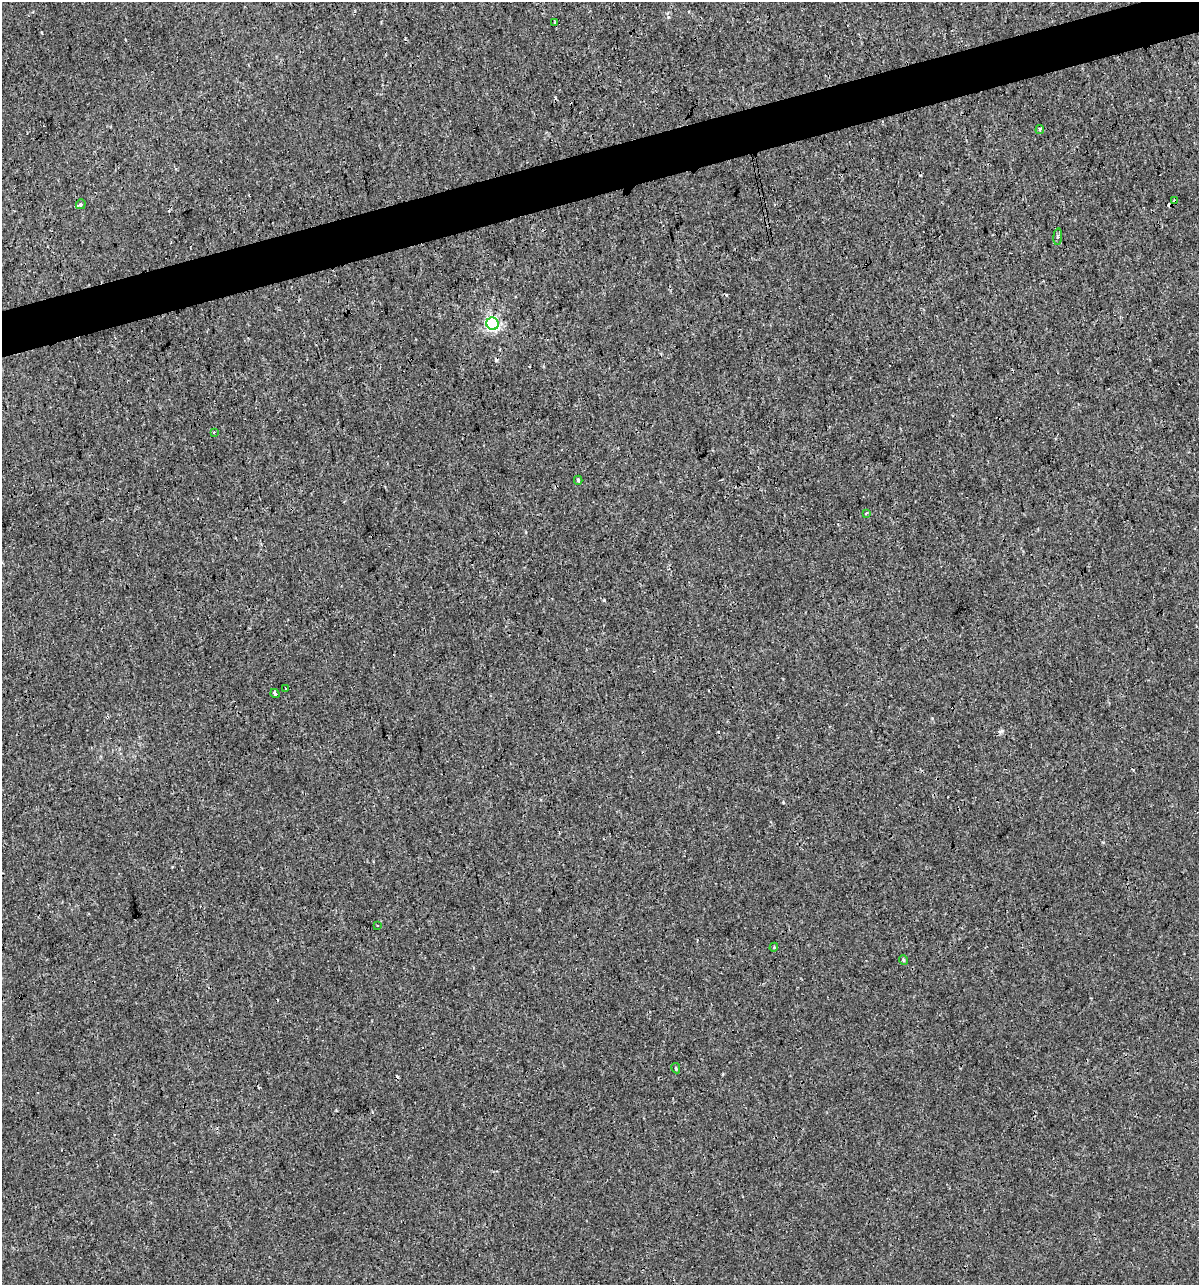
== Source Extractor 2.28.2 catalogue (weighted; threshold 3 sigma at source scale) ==
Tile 10 of 4 x 4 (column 2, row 3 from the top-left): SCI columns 1244-2440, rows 1284-2566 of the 4930 x 5132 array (HDU 1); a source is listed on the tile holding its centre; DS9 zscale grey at full resolution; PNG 1201 x 1287 px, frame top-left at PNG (2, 2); each listed source drawn as its Kron ellipse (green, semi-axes under 4 px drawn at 4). Shown black and unused: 4% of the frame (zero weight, under 3 of 4 exposures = <1% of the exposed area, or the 3 px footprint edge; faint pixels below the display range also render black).
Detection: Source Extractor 2.28.2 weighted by HDU 2 'WHT'; one run over the whole footprint, this tile lists its part. Background 9.33e-05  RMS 0.0017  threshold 0.00783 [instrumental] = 3 sigma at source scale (4.5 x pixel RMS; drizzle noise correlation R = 1.50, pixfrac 1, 0.0396/0.0396 arcsec/px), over >= 5 px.
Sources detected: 21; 6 cosmic-ray / hot-pixel residue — neither listed nor drawn; the other 15 listed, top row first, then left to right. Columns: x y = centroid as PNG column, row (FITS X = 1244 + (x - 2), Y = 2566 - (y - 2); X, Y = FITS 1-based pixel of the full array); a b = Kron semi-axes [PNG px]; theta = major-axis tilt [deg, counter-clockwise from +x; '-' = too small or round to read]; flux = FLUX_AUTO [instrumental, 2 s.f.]
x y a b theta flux
555 22 3 2 - 0.14
1040 129 4 3 - 0.36
1175 201 4 3 - 0.69
81 204 5 4 - 0.41
1058 237 8 3 85 0.28
493 324 6 6 - 38
214 432 3 3 - 0.14
578 480 4 3 - 0.26
866 513 3 3 - 0.2
285 688 3 2 - 0.15
275 693 5 3 - 0.82
377 926 3 2 - 0.14
774 947 4 3 - 0.14
903 960 5 4 - 0.25
676 1068 5 4 - 0.2
Overlapping masked pixels (flux is a lower limit): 2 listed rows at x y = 1175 201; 493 324